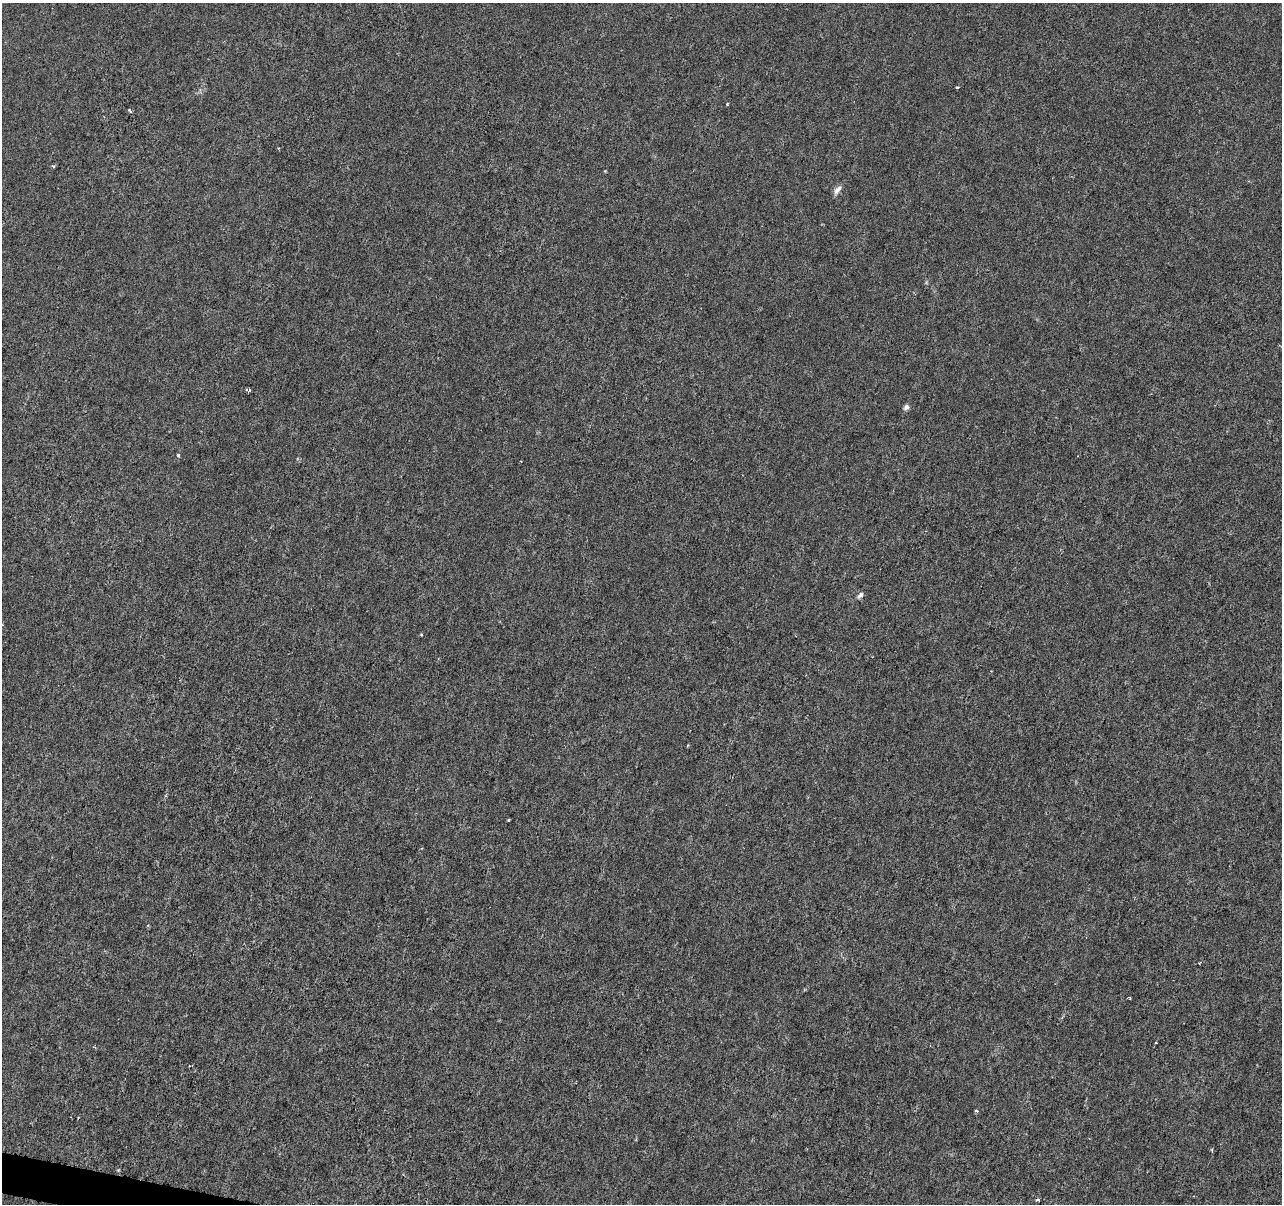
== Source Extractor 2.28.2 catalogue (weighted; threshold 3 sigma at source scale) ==
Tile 7 of 4 x 4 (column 3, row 2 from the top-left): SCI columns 2561-3840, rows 2626-3827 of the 5128 x 5312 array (HDU 1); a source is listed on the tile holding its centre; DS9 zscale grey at full resolution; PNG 1284 x 1206 px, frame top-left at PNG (2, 3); no overlay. Shown black and unused: <1% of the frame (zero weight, under 3 of 6 exposures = <1% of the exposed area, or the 3 px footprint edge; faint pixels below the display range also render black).
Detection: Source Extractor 2.28.2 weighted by HDU 2 'WHT'; one run over the whole footprint, this tile lists its part. Background -4.65e-06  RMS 0.0013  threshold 0.00516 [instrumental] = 3 sigma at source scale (4.09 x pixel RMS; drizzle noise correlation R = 1.36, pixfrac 0.8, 0.0396/0.0396 arcsec/px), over >= 5 px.
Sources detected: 14; all 14 listed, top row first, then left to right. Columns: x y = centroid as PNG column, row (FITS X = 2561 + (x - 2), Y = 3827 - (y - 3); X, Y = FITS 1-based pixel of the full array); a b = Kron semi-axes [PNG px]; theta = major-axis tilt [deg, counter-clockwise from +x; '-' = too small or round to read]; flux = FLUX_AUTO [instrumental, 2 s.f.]
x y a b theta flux
957 87 3 3 - 0.23
727 104 3 3 - 0.12
130 111 7 2 -58 0.11
53 166 4 3 - 0.17
837 190 15 6 54 0.59
249 390 5 3 - 0.23
906 407 8 7 - 0.37
178 455 4 3 - 0.19
860 595 9 6 44 0.39
421 634 4 3 - 0.11
508 820 3 2 - 0.098
1130 998 3 3 - 0.17
977 1111 5 3 - 0.16
1038 1199 4 3 - 0.24